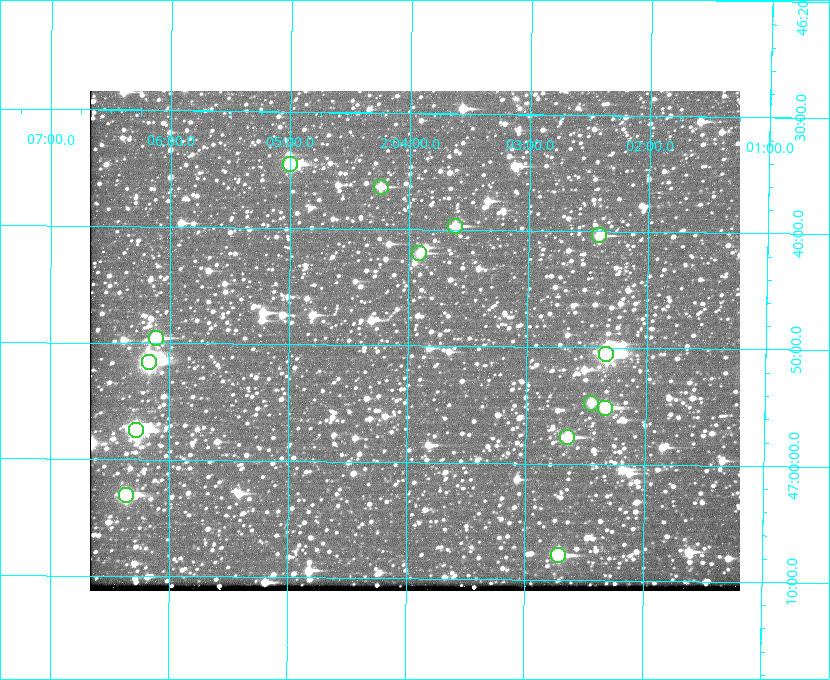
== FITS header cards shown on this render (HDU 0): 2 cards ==
NAXIS1  =                  650 / Width of table row in bytes
NAXIS2  =                  500 / Number of rows in table

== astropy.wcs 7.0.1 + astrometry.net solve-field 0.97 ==
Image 650 x 500 px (HDU 0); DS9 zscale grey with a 90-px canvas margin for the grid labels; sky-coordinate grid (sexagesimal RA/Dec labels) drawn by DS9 from the SOLVED WCS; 14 Tycho-2 reference stars matched to detected sources circled (green)
Header WCS: none
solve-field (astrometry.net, Tycho-2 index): SOLVED blind (the file carries no WCS)
Solved WCS: RA---TAN-SIP/DEC--TAN-SIP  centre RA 02:03:57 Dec +46:50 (30.99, +46.83 deg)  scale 5.16 arcsec/px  FOV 55.9' x 43.0'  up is +179 deg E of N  parity flipped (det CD > 0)
(file carries no celestial WCS; the grid is the blind solution)
Tycho-2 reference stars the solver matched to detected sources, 14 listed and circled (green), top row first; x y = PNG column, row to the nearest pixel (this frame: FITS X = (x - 90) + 1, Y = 500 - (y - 91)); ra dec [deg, ICRS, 3 dp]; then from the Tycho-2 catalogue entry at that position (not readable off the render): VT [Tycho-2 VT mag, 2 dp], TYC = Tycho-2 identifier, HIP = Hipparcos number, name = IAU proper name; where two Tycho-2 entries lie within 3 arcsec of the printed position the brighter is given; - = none
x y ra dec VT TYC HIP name
290 164 31.250 +46.575 8.43 3281-919-1 - -
381 187 31.061 +46.606 9.99 3281-582-1 - -
455 226 30.904 +46.661 9.60 3280-781-1 - -
599 235 30.604 +46.672 9.47 3280-908-1 - -
419 253 30.978 +46.700 9.85 3281-909-1 - -
156 338 31.529 +46.825 9.32 3281-34-1 - -
606 354 30.583 +46.843 7.07 3280-746-1 9508 -
149 362 31.543 +46.860 7.50 3281-160-1 9805 -
591 403 30.615 +46.912 10.08 3284-203-1 - -
605 408 30.584 +46.919 9.47 3284-629-1 - -
136 430 31.569 +46.957 8.53 3285-177-1 9816 -
567 437 30.663 +46.962 9.31 3284-347-1 - -
126 495 31.591 +47.051 8.70 3285-1195-1 - -
558 555 30.679 +47.131 10.02 3284-307-1 - -